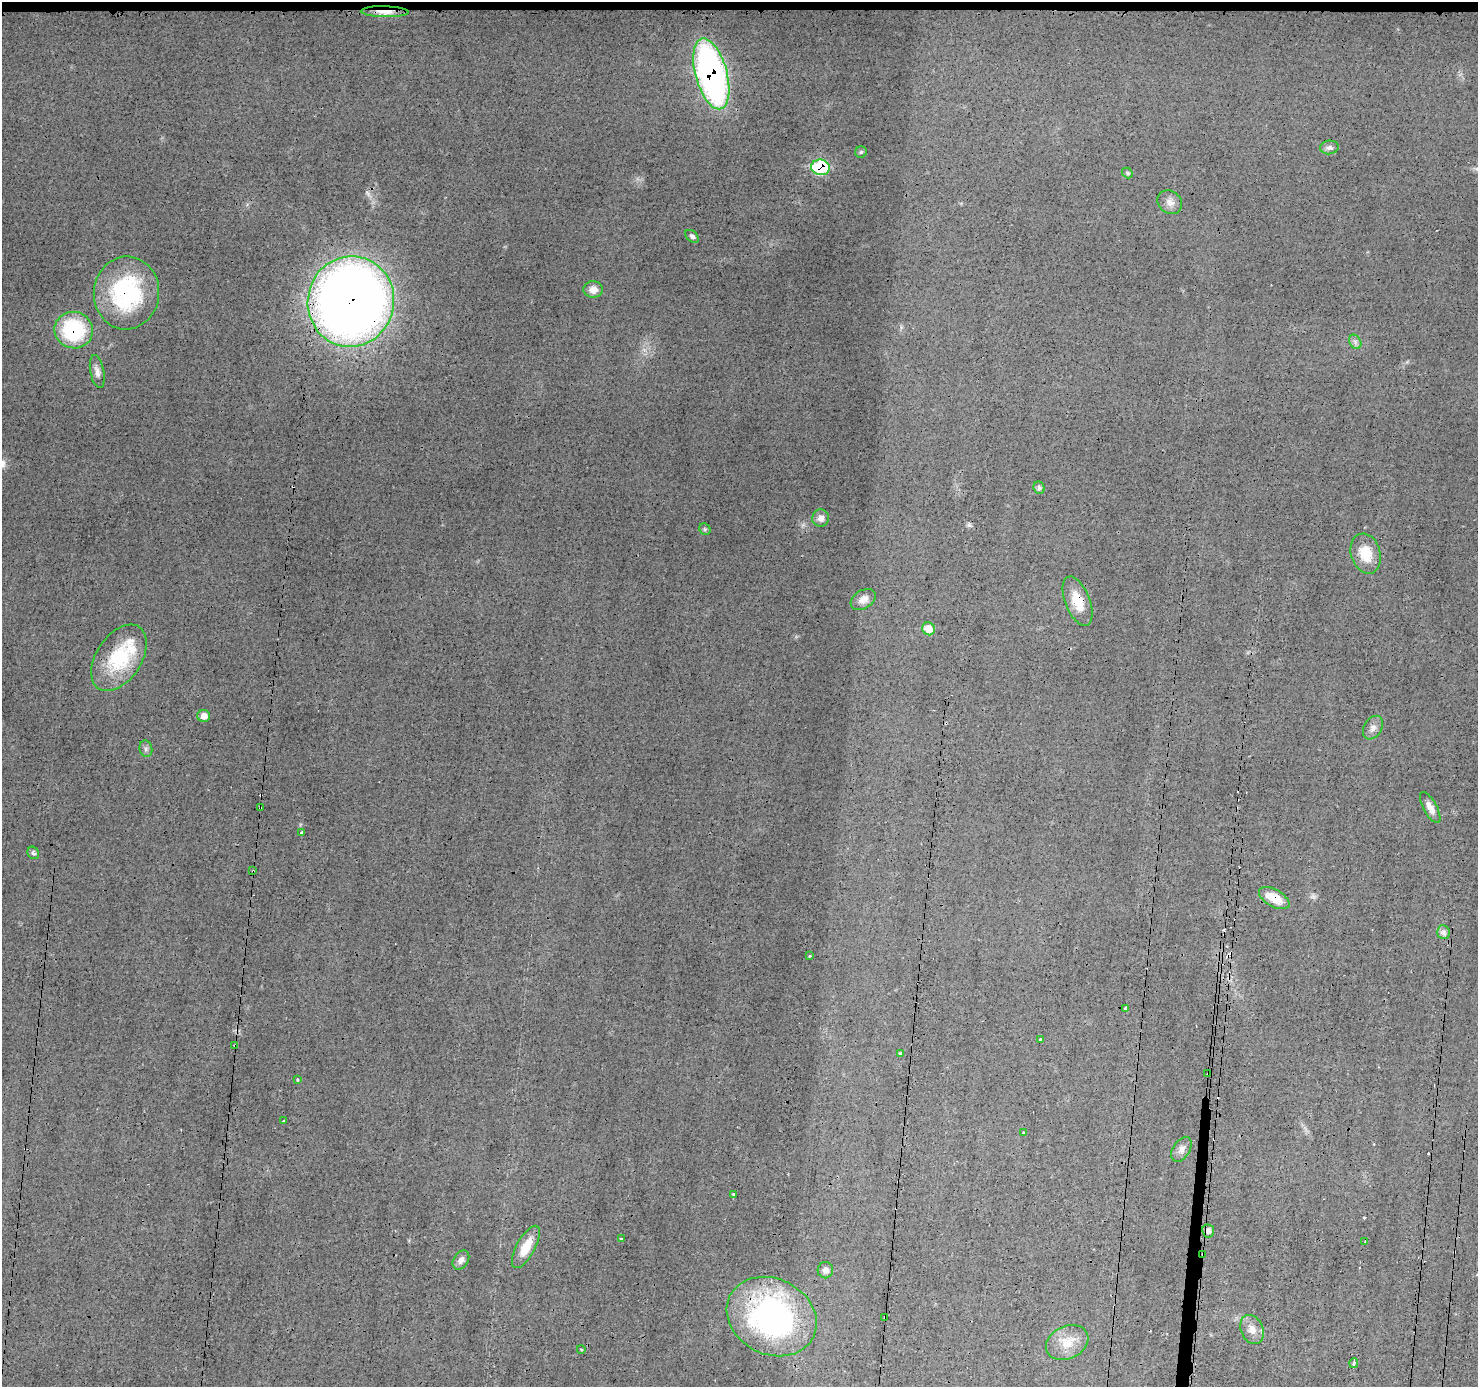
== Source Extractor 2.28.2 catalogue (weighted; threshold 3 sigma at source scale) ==
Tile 2 of 3 x 3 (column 2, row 1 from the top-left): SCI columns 1480-2955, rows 2881-4265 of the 4434 x 4474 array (HDU 1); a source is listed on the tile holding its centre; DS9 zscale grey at full resolution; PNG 1480 x 1389 px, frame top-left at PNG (2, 2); each listed source drawn as its Kron ellipse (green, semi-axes under 4 px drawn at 4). Shown black and unused: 1% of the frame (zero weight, under 3 of 4 exposures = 2% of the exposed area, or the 3 px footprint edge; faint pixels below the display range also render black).
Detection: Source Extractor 2.28.2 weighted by HDU 2 'WHT'; one run over the whole footprint, this tile lists its part. Background 0.0141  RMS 0.0031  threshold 0.0138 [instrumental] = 3 sigma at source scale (4.5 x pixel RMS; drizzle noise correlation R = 1.50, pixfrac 1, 0.05/0.05 arcsec/px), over >= 5 px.
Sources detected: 65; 8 cosmic-ray / hot-pixel residue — neither listed nor drawn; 1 inside a brighter listed object's ellipse — not listed separately; the other 56 listed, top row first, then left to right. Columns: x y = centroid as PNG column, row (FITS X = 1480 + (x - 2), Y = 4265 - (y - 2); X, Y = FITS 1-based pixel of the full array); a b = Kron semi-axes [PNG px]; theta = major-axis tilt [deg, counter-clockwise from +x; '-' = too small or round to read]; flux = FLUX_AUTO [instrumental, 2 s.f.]
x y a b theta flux
385 12 24 5 -1 4.1
711 74 36 16 -75 120
1329 147 9 7 5 1.1
861 152 6 5 - 0.51
821 167 9 7 -9 24
1127 173 6 4 -50 0.47
1170 202 13 11 -38 2.3
692 236 8 5 -41 0.79
593 289 9 8 - 2.5
126 293 36 32 85 36
351 301 45 43 77 390
74 330 19 18 - 25
1355 342 8 5 -60 0.96
97 372 17 7 -79 1.8
1039 488 6 5 - 0.69
821 518 8 8 - 1.7
705 529 6 5 - 0.53
1366 554 20 14 -73 7.2
863 599 14 9 32 2.3
1078 601 26 12 -68 6.6
928 629 6 6 - 4.6
119 658 37 22 57 20
204 716 6 6 - 2.2
1373 728 13 8 59 1.7
146 749 8 6 -77 0.91
1430 807 17 7 -61 2.4
260 808 3 2 - 0.63
301 832 3 2 - 0.41
33 853 6 5 - 0.83
253 871 3 2 - 0.26
1274 898 17 8 -29 5.8
1443 932 7 6 - 0.99
809 956 3 3 - 1.1
1125 1008 3 3 - 0.34
1040 1039 3 3 - 1.6
235 1045 3 2 - 0.41
900 1053 3 3 - 0.52
1208 1074 3 3 - 0.44
297 1080 3 3 - 0.45
284 1121 3 2 - 0.27
1024 1133 3 3 - 0.53
1181 1149 14 8 58 1.6
733 1194 4 3 - 0.91
1208 1231 7 6 - 1.2
621 1239 3 2 - 0.24
1365 1241 2 2 - 0.22
526 1247 23 9 61 5.9
1203 1254 3 2 - 1.9
461 1260 10 7 56 1.5
825 1270 8 7 - 1.5
772 1316 47 38 -26 74
885 1318 3 3 - 0.48
1252 1329 15 11 -65 3.1
1067 1342 22 16 27 6.1
581 1349 4 2 - 0.28
1354 1363 5 3 - 0.97
Overlapping masked pixels (flux is a lower limit): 15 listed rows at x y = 385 12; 711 74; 821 167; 126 293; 351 301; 74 330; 1078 601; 260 808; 253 871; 1274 898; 235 1045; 1208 1074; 1203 1254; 772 1316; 885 1318
Unlisted compact peaks at least as high as the median listed source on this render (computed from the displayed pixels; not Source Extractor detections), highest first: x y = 969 525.